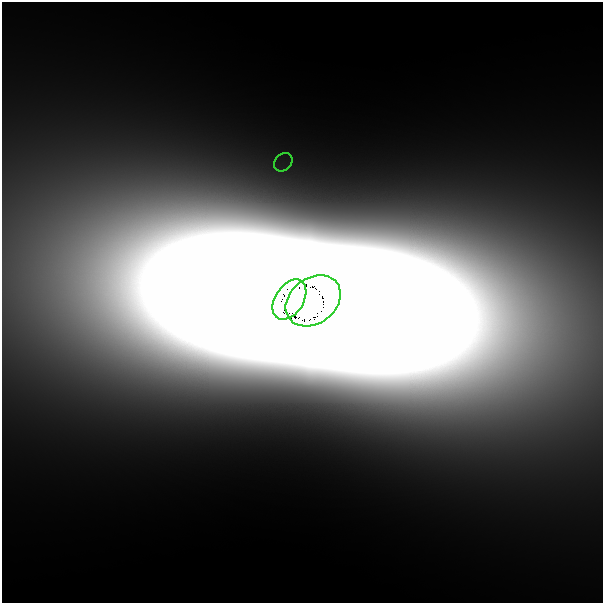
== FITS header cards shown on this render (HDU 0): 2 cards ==
NAXIS1  =                  601
NAXIS2  =                  601

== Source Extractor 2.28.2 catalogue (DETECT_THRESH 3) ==
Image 601 x 601 px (HDU 0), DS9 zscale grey, 1 PNG px = 1 image px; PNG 605 x 605 px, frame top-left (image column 1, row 601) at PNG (2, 2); each listed source drawn as its Kron ellipse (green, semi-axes under 4 px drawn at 4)
Background 3.40e-09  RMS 1.1e-09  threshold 3.40e-09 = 3 sigma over >= 5 px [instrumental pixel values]
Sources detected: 3; all 3 listed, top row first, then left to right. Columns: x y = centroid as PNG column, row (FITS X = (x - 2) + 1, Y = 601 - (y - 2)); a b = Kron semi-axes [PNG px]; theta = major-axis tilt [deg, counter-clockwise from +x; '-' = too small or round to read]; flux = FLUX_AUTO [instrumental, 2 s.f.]
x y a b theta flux
283 162 10 8 45 8.4e-07
289 300 22 14 57 1.2e+01
313 301 30 22 37 3.1e+01